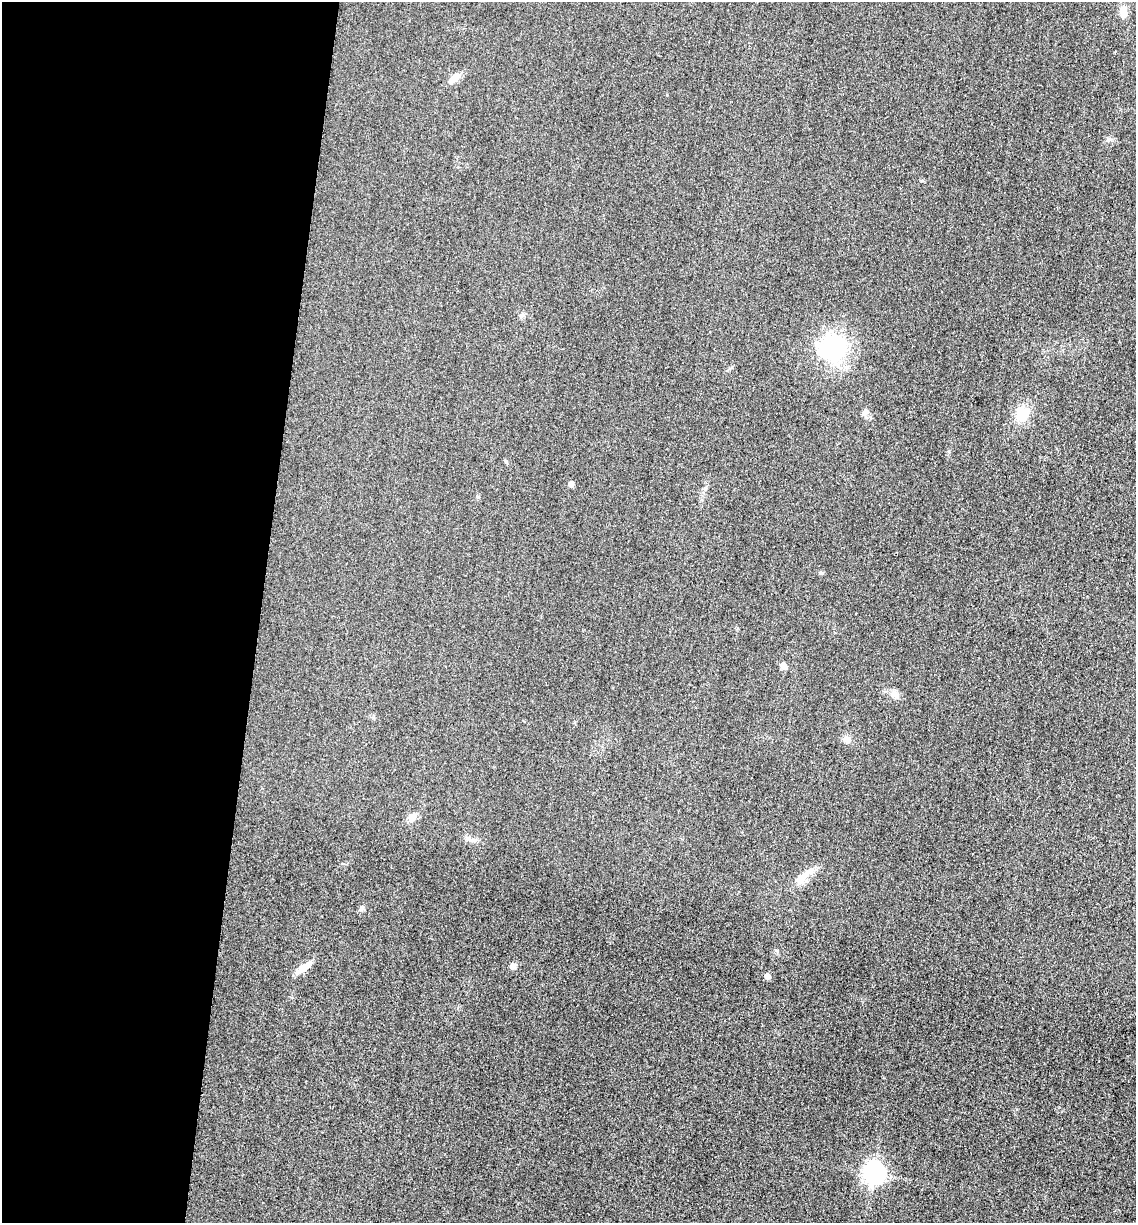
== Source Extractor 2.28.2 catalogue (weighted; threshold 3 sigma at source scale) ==
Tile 5 of 4 x 4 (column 1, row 2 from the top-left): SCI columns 259-1392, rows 2461-3681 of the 4939 x 4919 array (HDU 1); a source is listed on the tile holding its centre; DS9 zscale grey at full resolution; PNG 1138 x 1225 px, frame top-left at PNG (2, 2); no overlay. Shown black and unused: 23% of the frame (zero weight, under 3 of 4 exposures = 3% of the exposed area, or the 3 px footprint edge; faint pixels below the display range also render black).
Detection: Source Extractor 2.28.2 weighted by HDU 2 'WHT'; one run over the whole footprint, this tile lists its part. Background 0.0863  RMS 0.018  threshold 0.0816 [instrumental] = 3 sigma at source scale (4.5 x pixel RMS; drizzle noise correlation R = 1.50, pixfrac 1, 0.05/0.05 arcsec/px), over >= 5 px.
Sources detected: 20; all 20 listed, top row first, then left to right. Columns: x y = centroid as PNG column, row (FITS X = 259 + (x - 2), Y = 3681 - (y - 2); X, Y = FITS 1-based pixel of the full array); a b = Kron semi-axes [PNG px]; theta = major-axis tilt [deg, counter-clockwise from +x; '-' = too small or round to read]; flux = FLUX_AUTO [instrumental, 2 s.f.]
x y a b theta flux
1123 11 15 10 86 14
454 78 17 8 44 14
1108 140 7 4 20 3.4
922 181 6 3 -18 1.8
522 315 7 5 69 4.1
832 348 41 31 14 140
865 412 10 6 31 5.8
1022 414 14 12 70 49
571 484 5 4 - 11
821 573 5 4 - 3.4
783 666 8 6 -52 8.2
894 694 12 9 -28 11
847 739 10 8 -47 8.3
412 818 10 8 51 12
469 839 8 4 -45 4.5
803 876 31 9 37 27
513 966 7 6 - 7
303 968 15 8 38 20
767 976 7 7 - 5.7
874 1173 8 7 - 1000
Unlisted compact peaks at least as high as the median listed source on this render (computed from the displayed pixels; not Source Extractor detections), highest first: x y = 362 907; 949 451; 777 951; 706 488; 667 95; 478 497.